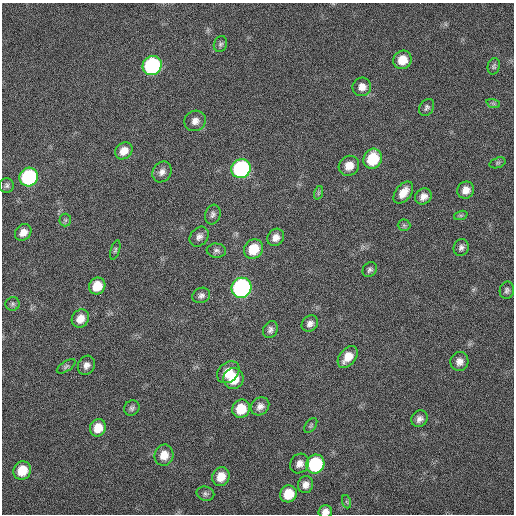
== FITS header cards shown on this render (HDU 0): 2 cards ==
NAXIS1  =                  512 / Axis length
NAXIS2  =                  512 / Axis length

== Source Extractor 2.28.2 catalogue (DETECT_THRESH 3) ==
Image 512 x 512 px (HDU 0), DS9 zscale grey, 1 PNG px = 1 image px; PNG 516 x 516 px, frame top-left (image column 1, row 512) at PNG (2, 3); each listed source drawn as its Kron ellipse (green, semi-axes under 4 px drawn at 4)
Background 44.2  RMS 5.1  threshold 15.2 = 3 sigma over >= 5 px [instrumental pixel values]
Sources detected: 62; all 62 listed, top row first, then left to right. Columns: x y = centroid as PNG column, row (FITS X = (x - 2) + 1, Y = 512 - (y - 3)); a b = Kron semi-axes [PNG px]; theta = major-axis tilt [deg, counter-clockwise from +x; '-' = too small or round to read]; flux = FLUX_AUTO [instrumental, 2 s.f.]
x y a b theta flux
220 44 8 6 70 880
402 60 9 9 - 5700
152 65 10 9 - 53000
494 66 8 6 77 740
362 87 9 9 - 2500
493 103 7 4 -19 640
427 107 9 7 56 970
195 121 11 10 - 2200
124 151 9 7 41 3500
373 159 10 9 - 13000
498 163 8 5 20 630
349 166 10 9 - 3900
241 169 10 9 - 57000
162 172 11 9 58 1900
29 177 9 9 - 42000
7 185 7 7 - 870
466 190 9 8 - 2800
318 193 7 4 71 590
403 193 12 7 52 4000
423 196 9 7 37 2200
213 214 10 7 72 1200
461 215 7 4 18 600
65 220 6 6 - 640
404 225 6 6 - 650
23 232 9 7 43 2700
199 237 11 8 50 1700
276 237 9 8 - 2300
461 247 8 7 - 1200
253 249 10 9 - 8300
115 250 10 4 73 660
216 251 10 7 -4 1100
370 270 8 6 52 930
97 286 9 8 - 6500
241 288 10 9 - 87000
507 290 9 7 79 1000
201 295 9 7 25 1200
13 304 7 6 - 750
80 319 9 8 - 3600
310 323 9 7 44 1600
270 330 9 7 61 1300
348 357 12 8 51 4400
459 361 9 9 - 2200
86 365 10 8 63 1900
66 366 11 5 34 760
228 372 12 9 42 4900
233 378 10 10 - 8800
260 406 10 8 44 1900
132 408 8 7 - 920
241 409 9 8 - 7600
419 419 9 7 46 1600
311 426 8 5 53 640
98 428 9 8 - 5000
164 455 10 9 - 4300
300 464 10 9 - 2100
315 464 9 9 - 28000
22 470 9 8 - 7400
221 477 10 8 67 4400
306 485 8 7 - 1900
205 494 9 7 -14 990
288 494 8 8 - 7400
347 502 7 4 -70 570
325 511 7 6 - 2100
At the frame edge (FLAGS 8, measured only in part): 1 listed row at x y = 325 511